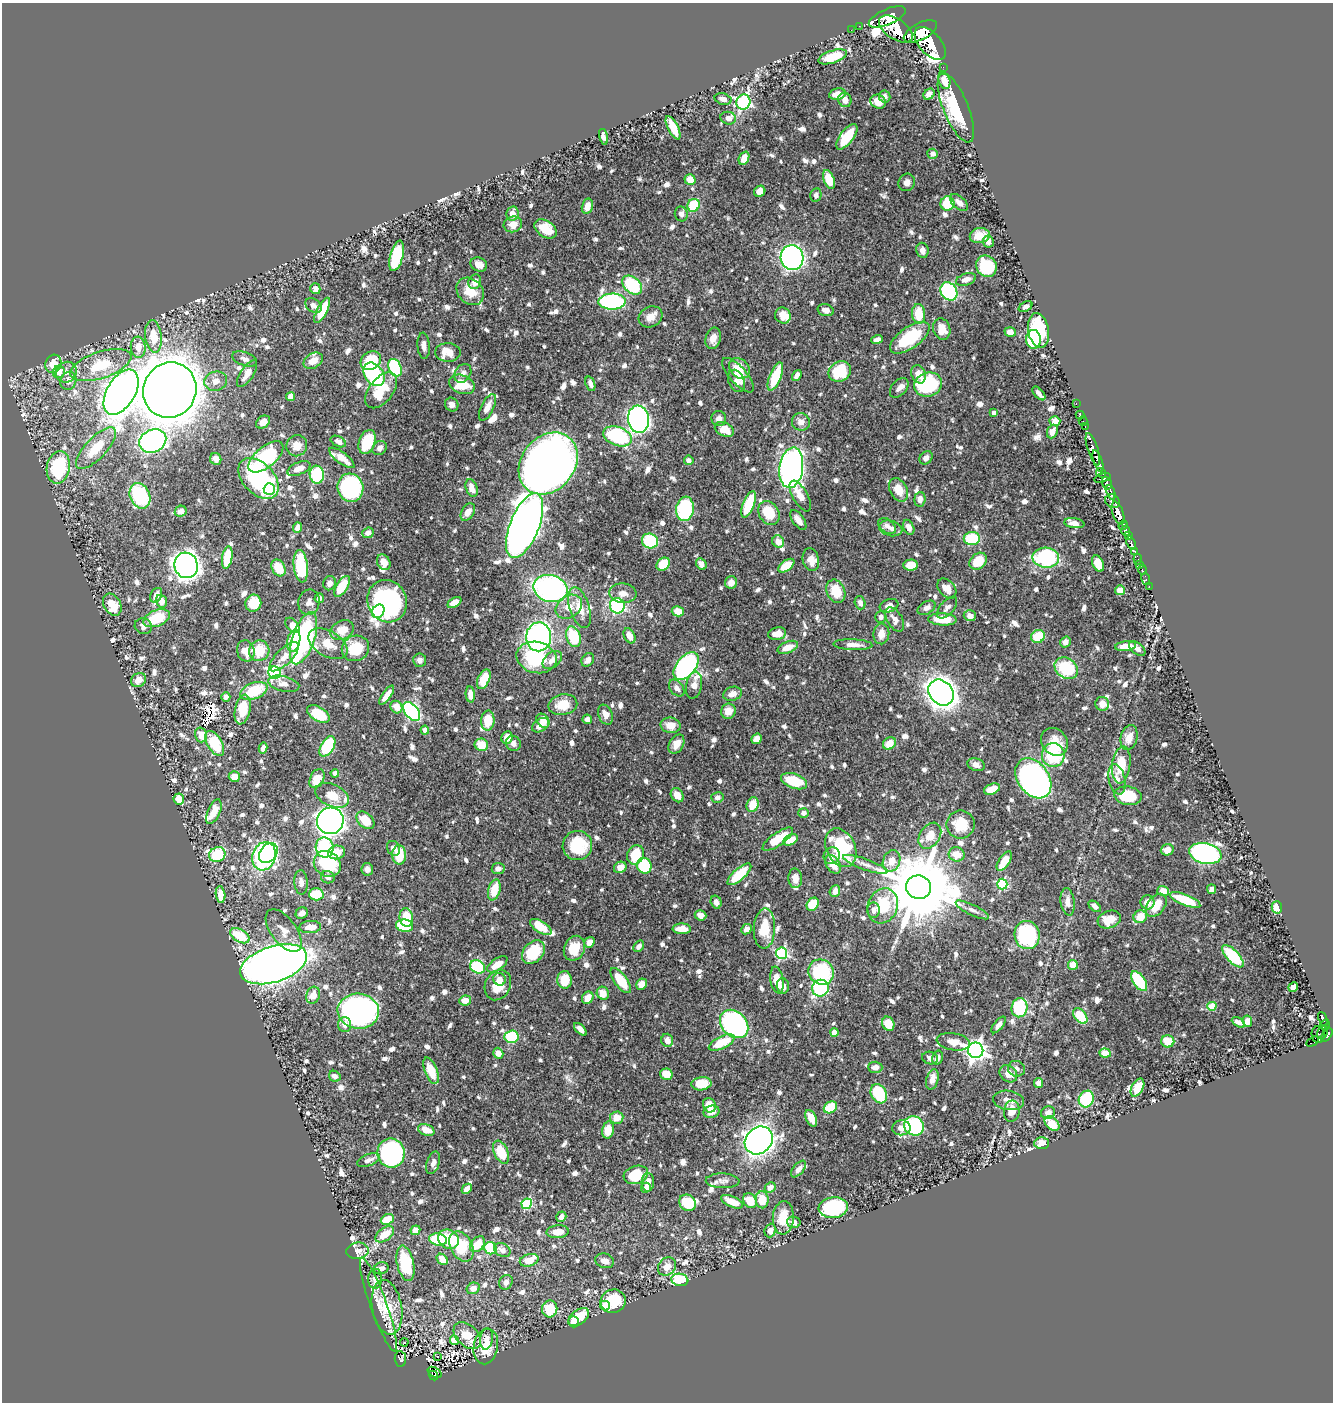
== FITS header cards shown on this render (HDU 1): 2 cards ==
NAXIS1  =                 1331
NAXIS2  =                 1400

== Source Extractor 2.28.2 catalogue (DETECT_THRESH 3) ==
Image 1331 x 1400 px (HDU 1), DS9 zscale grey, 1 PNG px = 1 image px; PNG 1335 x 1404 px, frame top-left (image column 1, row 1400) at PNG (2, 3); each listed source drawn as its Kron ellipse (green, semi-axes under 4 px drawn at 4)
Background 0.604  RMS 0.009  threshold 0.0269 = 3 sigma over >= 5 px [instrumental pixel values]
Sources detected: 1086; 3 with non-positive FLUX_AUTO (blend fragments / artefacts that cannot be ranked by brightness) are neither listed nor drawn; of the other 1083, the 500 brightest by FLUX_AUTO listed and drawn (583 fainter detections omitted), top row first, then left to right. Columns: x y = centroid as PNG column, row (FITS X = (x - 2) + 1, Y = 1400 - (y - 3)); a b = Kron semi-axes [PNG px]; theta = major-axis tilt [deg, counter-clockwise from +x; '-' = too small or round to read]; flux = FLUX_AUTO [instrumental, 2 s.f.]
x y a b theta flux
887 17 20 8 24 4200
859 26 2 2 - 5.3
896 29 19 10 -33 4500
851 30 3 2 - 7.6
920 31 18 8 28 3600
930 43 20 11 -48 3900
833 57 15 6 18 23
943 67 2 2 - 5.7
944 80 9 5 -71 6.7
837 94 8 5 10 7.3
929 94 6 5 - 3.1
885 96 6 5 - 3
723 99 8 5 -14 3.6
845 100 7 6 - 4.1
743 102 8 7 - 120
878 102 8 7 - 7.3
956 108 37 12 -68 36
728 118 8 6 -16 3.2
673 128 13 5 -63 13
603 137 8 4 -75 2.9
847 137 15 6 53 25
933 154 5 5 - 3
744 158 7 5 68 8.3
829 179 10 5 -69 15
690 180 5 5 - 8.7
907 182 9 8 - 3.3
760 191 6 5 - 7.1
816 195 7 5 78 3
959 203 11 6 -43 3.3
947 204 7 7 - 22
694 205 7 6 - 29
587 206 8 5 77 6.4
512 213 7 6 - 7.3
681 214 7 6 - 2.9
513 224 9 8 - 6.5
546 229 12 8 -34 13
980 236 10 7 9 7.4
988 242 6 5 - 2.9
922 250 8 6 -80 3.6
397 256 16 6 75 41
792 258 12 11 - 290
479 264 8 6 -25 4.8
986 266 11 10 - 29
966 279 10 6 18 4.3
475 282 7 6 - 5.5
632 285 11 7 -43 52
315 289 5 5 - 3.1
470 291 15 12 -44 14
949 291 10 8 -57 91
612 302 14 8 1 110
314 306 9 6 -40 3.2
1026 307 7 4 30 2.8
322 310 14 5 63 18
826 310 8 5 -15 4.2
919 314 10 6 -86 16
783 316 8 7 - 8.2
650 317 12 10 27 5.9
942 329 11 8 -73 9.3
1038 330 17 10 -80 41
1010 332 5 5 - 5
153 336 16 8 -84 13
713 338 11 7 76 5.3
910 338 23 10 35 39
1033 339 9 7 -87 56
877 340 6 4 17 3.5
424 346 13 6 -85 3.6
138 347 10 7 -85 6
448 352 12 9 -1 9.1
245 359 13 6 -19 3.4
313 361 10 7 29 7.1
371 361 11 8 32 25
53 364 9 8 - 9
101 365 32 13 19 27
395 368 9 6 -67 52
739 368 11 9 -45 9.5
840 371 11 9 31 32
59 372 6 6 - 7.8
66 372 11 10 - 4.4
463 373 10 7 57 3.1
247 374 15 6 57 6.5
374 374 13 9 -55 65
919 374 9 7 -68 7
738 375 22 8 -49 7.6
797 375 6 4 56 3.1
775 377 15 6 68 25
68 381 9 8 - 4.5
216 381 11 9 15 4.5
736 381 11 8 -67 3.3
462 384 13 9 -21 19
590 384 7 4 -70 3
928 384 14 12 16 58
899 388 11 7 48 2.8
170 390 28 26 62 1800
381 390 21 12 52 19
121 392 25 14 59 770
1039 393 8 3 -48 3
291 397 5 4 - 5.2
452 404 7 6 - 3.6
1076 404 3 2 - 14
487 407 14 6 63 6
994 413 4 4 - 3
1080 415 4 3 - 8.9
638 419 14 10 -82 290
719 419 7 7 - 3.4
1055 421 5 5 - 3.1
1083 421 4 2 - 14
263 422 7 5 36 4.8
801 422 9 8 - 4.5
1085 427 3 2 - 18
724 429 10 7 -25 9.6
1052 431 7 5 68 4.6
618 436 15 9 -20 61
153 441 14 11 25 190
338 441 8 5 -27 3.8
367 442 12 8 70 23
297 446 11 10 - 8.4
96 448 27 10 47 18
380 448 7 6 - 2.8
1093 449 17 5 -71 1000
266 457 21 10 40 57
342 458 15 5 -37 8.8
926 458 7 5 48 3.1
216 459 6 5 - 3.7
689 460 5 4 - 3.1
1098 461 11 4 -71 1000
548 463 33 26 51 630
58 467 16 11 80 47
791 468 20 12 82 270
299 469 12 6 22 5.5
1101 473 5 3 - 120
317 475 9 7 -81 39
258 478 24 15 -46 88
1102 478 8 3 16 170
1107 483 6 4 -75 460
350 488 14 13 - 95
472 488 9 5 -70 6
269 489 6 5 - 110
898 490 12 8 -62 9.8
1111 492 7 3 -70 250
140 496 13 10 -66 49
800 496 17 7 -61 6.4
920 499 7 5 83 4.2
1113 501 8 6 -40 610
748 504 14 5 68 25
685 509 12 8 83 48
181 511 6 5 - 4.4
468 512 9 6 59 4.6
769 513 12 10 -57 18
1118 513 12 5 -70 2200
798 520 11 5 -55 4.5
1074 523 10 5 -8 4.6
1123 525 5 3 - 510
525 526 34 14 68 1000
887 526 10 6 -39 3.1
909 527 8 5 -64 3.5
298 528 5 4 - 5.4
891 528 12 7 -14 3.5
1126 531 5 4 - 700
368 533 6 5 - 3.9
1128 535 4 3 - 230
972 539 8 6 10 30
650 541 8 7 - 33
778 542 6 5 - 5.2
1131 543 7 3 -71 150
1134 551 4 3 - 170
227 557 11 5 80 25
1046 558 13 10 -3 59
1138 559 5 3 - 40
811 560 11 8 -77 6.5
978 561 9 7 43 16
384 562 8 6 -60 5.5
1098 563 8 5 -67 12
663 564 7 5 40 21
701 564 6 5 - 4.1
1140 564 3 2 - 6.6
186 565 13 11 -73 610
911 565 7 5 3 11
301 566 16 7 -83 42
786 566 9 5 35 13
278 568 9 6 -60 13
1142 570 4 2 - 11
1146 579 6 3 -76 15
731 582 6 6 - 4.5
329 583 7 6 - 2.9
342 586 12 5 59 17
1149 586 2 2 - 3.6
947 588 11 8 -49 7.2
550 589 17 13 -13 150
1120 590 5 5 - 6.5
836 591 12 9 -66 15
623 593 13 9 -7 5
156 595 8 5 61 4.7
319 598 5 4 - 2.8
161 601 6 5 - 4.9
387 601 21 19 -67 110
309 602 13 10 76 4.3
455 602 7 4 33 6.7
253 603 8 8 - 16
860 603 7 5 -72 3.2
112 605 12 8 -60 13
617 606 7 7 - 70
889 606 9 6 18 3.9
569 607 14 10 35 8.7
580 608 21 10 -73 11
927 608 9 6 30 3.5
947 608 13 7 49 3.1
378 611 7 5 53 97
678 611 6 5 - 9.2
970 616 6 5 - 4
881 617 6 5 - 2.9
157 618 14 8 22 24
895 619 13 7 -61 4.4
942 619 14 6 -3 17
292 625 9 5 -50 7.4
143 626 9 8 - 3
342 630 12 9 27 10
777 634 9 6 11 6.1
881 634 10 8 83 5.8
629 636 8 5 -62 5.7
1038 636 7 6 - 19
539 637 14 12 88 150
573 637 10 7 -71 28
304 638 27 11 71 130
294 641 11 6 77 22
1065 642 5 5 - 3.5
328 644 21 12 -30 12
853 645 19 5 -2 5.3
1126 646 10 5 8 7.2
788 647 11 5 22 7
355 648 14 12 22 19
1137 649 9 5 -39 4
246 651 11 8 -76 7.3
259 651 10 10 - 15
284 657 19 8 45 6.3
537 657 20 15 -13 50
420 660 7 6 - 2.8
552 660 11 7 40 5.1
588 660 7 5 55 3.9
686 666 16 9 52 150
1066 668 12 10 -36 30
275 673 6 6 - 88
484 679 10 6 66 18
138 680 8 6 35 6.8
284 684 16 7 -13 4.4
694 685 14 7 78 5.2
677 688 9 6 -51 3.4
254 691 14 8 21 27
941 692 14 11 -48 640
470 694 8 4 -84 6.3
732 694 10 7 15 4.4
387 695 11 4 54 5.9
226 697 5 4 - 3.1
1102 704 7 6 - 6.5
563 705 14 10 11 13
396 707 6 5 - 6.4
243 709 15 7 77 18
412 711 11 6 -51 130
728 711 8 7 - 6.9
318 714 12 7 -31 21
606 715 10 7 -68 4.3
587 719 5 4 - 2.9
488 721 10 7 87 13
543 721 8 6 -54 5.5
540 725 9 6 33 6.4
671 725 10 7 -8 7.1
425 730 4 4 - 5.2
201 735 7 6 - 7.7
507 738 6 5 - 7.9
1129 738 13 8 76 6.4
757 739 6 4 39 5.7
1054 742 15 12 -51 11
215 743 14 7 -59 24
889 743 7 5 39 8.9
513 744 8 7 - 3.5
676 744 10 7 60 6.1
481 745 7 6 - 13
327 746 11 6 58 32
263 748 5 4 - 3.1
1053 755 12 11 - 38
976 765 9 6 -19 4
1121 765 18 9 83 15
335 773 4 4 - 3.8
234 777 5 5 - 7.5
1033 778 22 15 -54 230
317 779 10 6 64 11
1117 779 15 8 -77 4.7
794 781 13 7 -19 26
992 789 8 5 22 8.3
332 795 18 11 -25 9.5
677 795 7 6 - 5.5
1128 796 13 9 -9 24
717 797 6 5 - 3.3
179 799 5 5 - 10
753 805 7 6 - 11
214 812 13 6 66 8.8
803 813 5 5 - 3.1
365 820 10 7 -42 14
330 821 13 13 - 640
961 824 14 14 - 20
930 836 14 10 56 11
778 839 18 6 35 17
791 840 8 5 28 10
577 845 15 14 - 29
325 848 10 9 - 56
394 848 8 6 -62 3.3
841 848 20 14 -65 46
1167 850 6 5 - 7.1
337 852 8 7 - 11
268 853 11 8 52 79
1205 853 16 10 -12 220
957 854 8 7 - 10
217 855 8 7 - 32
399 855 10 7 -89 19
636 855 10 8 64 22
264 856 14 11 71 150
832 856 8 7 - 3
892 861 11 8 66 7.9
1004 861 11 5 56 11
327 864 14 12 -38 43
833 864 10 6 -58 7.2
865 864 23 5 -20 4.6
644 866 8 7 - 28
620 867 6 5 - 5.8
367 869 6 6 - 3
498 869 6 5 - 2.8
739 874 15 5 42 22
328 877 7 6 - 3.1
795 878 10 7 -86 4.6
301 882 12 6 -86 3.8
1002 884 5 5 - 59
918 887 12 11 - 8700
1212 889 5 4 - 3.2
494 890 11 6 76 14
835 891 6 5 - 5.1
1163 891 6 5 - 8.9
220 894 8 4 -82 7
316 894 7 6 - 17
1185 900 16 5 -22 27
716 902 7 5 -74 3.3
1068 902 14 7 -83 5.7
1148 902 7 7 - 6.7
813 904 7 5 54 19
1156 905 13 8 53 14
883 906 18 15 66 27
1095 906 7 4 -39 3.4
1277 907 6 5 - 11
873 910 8 6 90 3.1
972 910 18 5 -26 3.3
302 913 6 5 - 3.8
700 915 6 5 - 3.6
406 917 9 6 -82 19
1140 917 7 6 - 11
1109 919 12 8 18 14
405 926 8 6 -9 21
310 927 10 6 3 8
541 927 12 6 -32 16
682 929 9 5 -2 7.4
747 929 6 4 45 4.4
764 929 20 10 87 18
284 931 25 12 -53 9
1027 935 14 12 -79 63
240 936 10 6 -29 25
589 942 5 5 - 5.3
639 946 6 4 54 2.9
574 948 13 10 67 12
533 952 13 9 48 22
782 953 6 5 - 92
1233 956 14 6 -47 42
274 964 35 18 18 690
497 964 12 5 34 9.1
1073 965 5 5 - 11
477 967 8 6 -34 48
821 972 13 12 - 49
500 979 6 6 - 3.9
565 980 8 7 - 13
621 980 15 6 -53 18
777 980 13 6 -81 11
1139 981 11 6 -56 29
641 984 6 5 - 5.2
498 985 16 12 63 14
783 986 8 6 -86 3.9
1293 987 5 4 - 4.8
820 988 8 8 - 64
603 993 7 6 - 6.8
313 995 8 6 72 7.4
588 998 6 5 - 8.6
465 1000 6 5 - 6.6
1212 1006 4 4 - 22
1019 1008 9 8 - 45
358 1011 21 17 -5 220
1080 1016 9 5 -51 22
1323 1019 7 3 -67 100
1247 1021 5 4 - 5
1238 1022 7 4 -29 3.3
345 1024 7 6 - 3.7
734 1024 16 12 -46 130
888 1024 7 6 - 11
999 1025 10 4 52 3.9
1325 1025 5 3 - 150
580 1029 8 4 -45 4.1
834 1032 4 4 - 9.9
1323 1032 6 5 - 170
1318 1035 8 6 -82 180
1327 1035 8 4 52 470
511 1037 7 6 - 32
667 1040 7 5 -74 2.9
1168 1041 6 6 - 16
722 1042 14 6 26 17
953 1042 17 8 -9 8.1
1313 1042 7 4 28 45
976 1050 7 7 - 420
498 1053 5 5 - 5.7
1105 1053 6 4 -6 14
937 1057 7 5 75 3.1
930 1058 8 6 -17 3
875 1067 7 5 -2 4.1
1016 1069 8 8 - 3.5
431 1071 14 6 -68 13
666 1074 6 5 - 10
1008 1074 9 7 -42 7.3
335 1076 6 5 - 3
932 1079 10 6 75 5.4
1039 1083 5 4 - 4.6
701 1084 10 6 8 14
1137 1087 10 5 62 11
879 1094 10 7 -60 42
1086 1099 9 7 60 37
1008 1100 16 9 -8 6.4
709 1105 7 6 - 7.9
830 1107 7 5 33 26
1012 1111 11 8 79 7.9
711 1112 8 6 16 5.4
1048 1113 7 6 - 3.8
617 1118 7 6 - 8.7
811 1118 9 5 -64 7.4
1052 1123 8 5 -42 11
914 1126 10 9 - 84
901 1128 9 7 7 4.5
426 1130 8 5 -20 8.2
608 1130 8 6 78 11
759 1140 15 12 43 450
1042 1143 7 6 - 8.7
501 1152 12 7 -65 20
391 1153 14 13 - 150
368 1160 12 5 21 2.9
433 1163 11 6 71 3
798 1169 10 5 49 3
636 1175 12 9 17 22
723 1181 17 7 -2 3
648 1182 9 6 89 4.2
770 1187 6 5 - 3.6
646 1188 5 5 - 3.5
467 1189 5 4 - 3.2
762 1200 8 6 -88 13
750 1201 8 6 -55 12
732 1202 12 5 -24 9.6
688 1203 9 7 -41 26
527 1204 5 5 - 48
833 1208 15 10 8 61
561 1217 5 5 - 5.1
783 1218 16 10 85 14
387 1219 7 5 25 14
794 1222 7 5 -14 4.1
415 1230 5 4 - 5.9
770 1230 7 5 70 4.6
558 1232 11 6 4 8.4
385 1234 10 6 36 11
448 1239 11 9 -30 23
438 1240 9 6 -9 34
477 1244 9 6 50 14
461 1246 16 11 -63 25
490 1248 6 6 - 37
502 1250 9 6 -32 4.3
358 1251 11 8 6 3.6
442 1259 6 4 -48 8.9
529 1260 9 6 16 10
605 1261 9 7 -20 4.5
405 1263 18 8 -78 36
667 1266 10 8 45 7.7
381 1268 7 6 - 3.5
375 1279 10 7 85 4.8
680 1280 8 6 -8 24
506 1282 7 6 - 2.9
473 1288 6 5 - 4.6
613 1301 13 11 23 24
378 1305 50 8 -70 6.7
605 1306 5 4 - 18
387 1307 27 15 -80 24
550 1309 8 7 - 21
579 1317 12 7 37 15
574 1322 5 5 - 8.8
467 1336 16 10 -44 15
486 1339 11 6 82 3.8
454 1340 5 4 - 15
404 1342 4 3 - 3
486 1346 18 12 80 15
437 1357 3 3 - 3.4
400 1359 8 5 -83 65
435 1372 7 4 -30 68
433 1375 5 3 - 54
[583 fainter detections neither listed nor drawn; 3 non-positive-flux detections neither listed nor drawn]